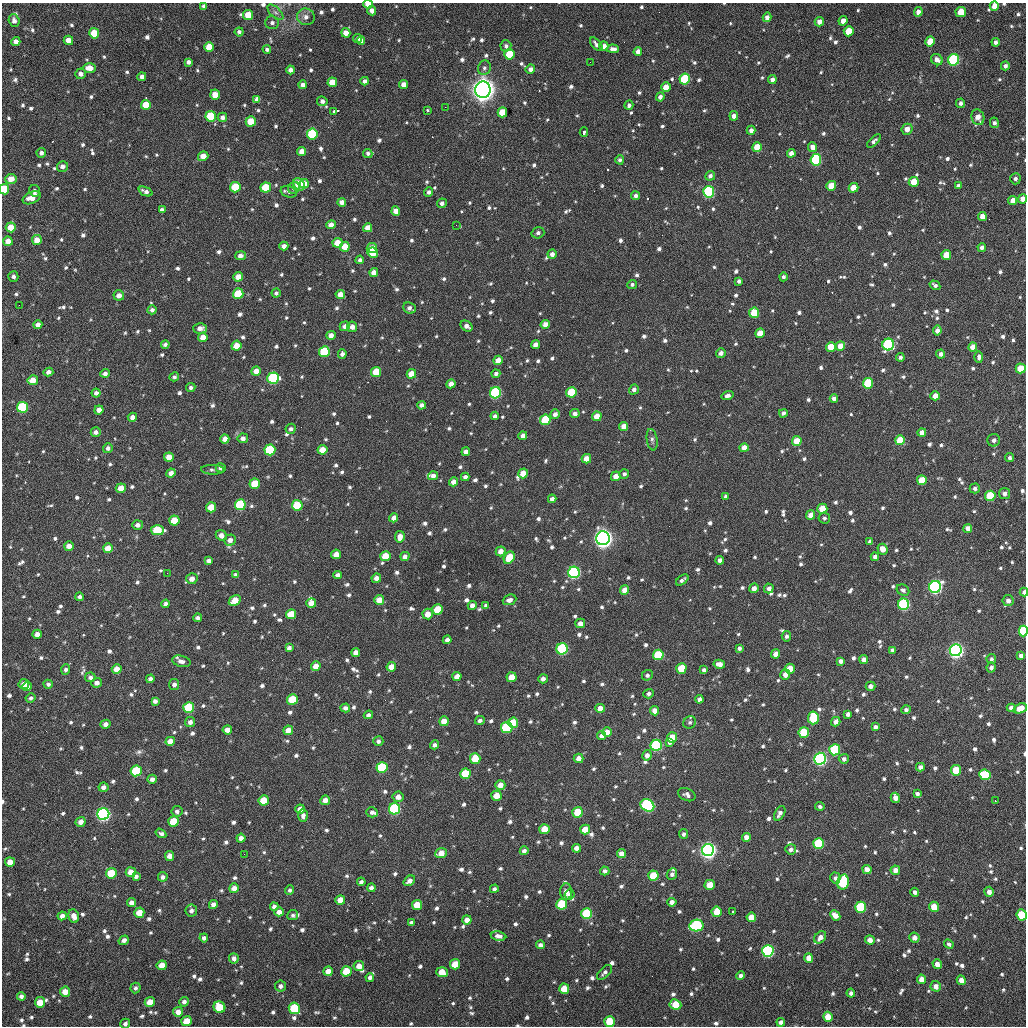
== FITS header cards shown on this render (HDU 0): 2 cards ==
NAXIS1  =                 1024 / length of data axis 1
NAXIS2  =                 1024 / length of data axis 2

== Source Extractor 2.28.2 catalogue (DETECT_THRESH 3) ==
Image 1024 x 1024 px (HDU 0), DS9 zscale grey, 1 PNG px = 1 image px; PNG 1028 x 1028 px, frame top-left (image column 1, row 1024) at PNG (2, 3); each listed source drawn as its Kron ellipse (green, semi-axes under 4 px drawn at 4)
Background 394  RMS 17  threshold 51.6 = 3 sigma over >= 5 px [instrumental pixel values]
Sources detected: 1139; of the 1139, the 500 brightest by FLUX_AUTO listed and drawn (639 fainter detections omitted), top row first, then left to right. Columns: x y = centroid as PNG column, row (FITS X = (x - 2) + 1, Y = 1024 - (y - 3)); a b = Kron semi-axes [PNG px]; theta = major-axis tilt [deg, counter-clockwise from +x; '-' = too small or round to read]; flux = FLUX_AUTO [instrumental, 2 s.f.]
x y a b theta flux
368 4 5 4 - 1.8e+04
204 6 4 3 - 3.7e+03
994 6 5 4 - 9.6e+03
372 11 5 4 - 6.3e+03
275 12 10 5 -44 4.3e+03
918 12 5 4 - 6.3e+03
961 12 5 5 - 2.2e+04
248 15 5 5 - 2.7e+04
306 17 9 8 - 6.5e+03
767 17 5 4 - 5.7e+03
14 20 6 5 - 5.3e+03
843 21 5 4 - 9.0e+03
819 22 5 4 - 7.2e+03
272 23 7 6 - 3.9e+03
849 31 5 5 - 2.5e+04
239 32 4 4 - 3.3e+03
94 33 5 5 - 2.6e+04
346 33 4 4 - 1.1e+04
357 38 4 4 - 3.5e+03
68 40 5 4 - 9.7e+03
361 41 4 4 - 6.8e+03
930 41 5 5 - 2.1e+04
16 42 4 4 - 6.5e+03
996 42 4 4 - 4.0e+03
596 44 8 4 -49 4.8e+03
506 46 6 5 - 3.4e+03
604 46 5 4 - 6.4e+03
209 47 5 5 - 2.1e+04
267 49 4 4 - 3.2e+03
613 49 6 4 -2 5.1e+03
638 52 4 4 - 8.5e+03
509 54 5 5 - 4.0e+04
937 60 6 5 - 6.1e+03
954 60 6 5 - 1.4e+05
188 62 4 4 - 4.3e+03
590 62 2 2 - 3.3e+03
1005 66 4 4 - 4.7e+03
89 68 6 5 - 1.4e+04
484 68 7 6 - 3.3e+03
530 69 5 4 - 5.7e+03
291 70 4 4 - 7.0e+03
81 74 5 5 - 5.3e+03
142 77 4 4 - 6.0e+03
685 79 5 5 - 8.4e+04
772 80 4 4 - 5.2e+03
365 81 4 4 - 4.9e+03
332 82 5 4 - 2.1e+04
404 84 4 4 - 9.5e+03
302 85 4 4 - 5.2e+03
666 87 5 4 - 1.7e+04
483 90 8 7 - 1.4e+06
215 95 5 5 - 1.4e+04
660 97 4 4 - 5.0e+03
257 99 4 4 - 5.3e+03
322 101 5 5 - 5.0e+03
961 103 5 4 - 3.7e+03
146 105 5 5 - 2.5e+04
629 105 4 4 - 3.8e+03
445 107 2 2 - 1.0e+04
334 111 3 3 - 4.4e+03
428 111 3 3 - 3.4e+03
502 112 5 5 - 3.4e+04
211 116 5 5 - 5.7e+04
734 116 5 4 - 7.2e+03
222 117 5 4 - 4.9e+03
978 117 8 6 -71 9.7e+03
251 121 5 5 - 3.0e+04
994 123 5 4 - 3.6e+03
907 129 5 5 - 1.0e+04
751 130 4 4 - 6.1e+03
584 132 4 3 - 7.9e+03
312 134 5 5 - 8.3e+04
874 141 8 4 43 3.7e+03
757 147 5 4 - 3.0e+04
813 147 5 4 - 8.4e+03
302 151 4 4 - 1.1e+04
41 153 5 4 - 4.1e+03
368 153 5 4 - 3.2e+03
791 153 4 4 - 6.5e+03
203 156 5 4 - 1.3e+04
620 160 4 4 - 3.3e+03
816 160 6 5 - 1.1e+05
62 166 5 5 - 5.6e+03
710 176 5 4 - 4.0e+03
11 179 5 5 - 1.1e+04
1015 179 5 5 - 3.2e+03
914 182 5 5 - 2.3e+04
299 184 7 5 -48 2.3e+04
304 184 5 4 - 1.3e+04
831 186 5 5 - 2.5e+04
958 186 4 4 - 4.1e+03
235 187 5 5 - 3.9e+04
266 188 5 5 - 4.1e+04
294 188 6 5 - 6.2e+03
853 188 5 4 - 2.1e+04
4 189 5 5 - 4.7e+04
35 191 6 5 - 3.9e+03
145 191 7 4 -23 4.8e+03
289 192 8 5 -18 3.2e+03
429 192 5 4 - 4.1e+03
709 192 6 5 - 1.5e+05
636 196 4 4 - 4.1e+03
32 198 9 5 26 1.2e+04
1023 199 4 4 - 1.0e+04
1012 200 4 4 - 9.3e+03
342 202 4 4 - 7.0e+03
442 203 5 5 - 4.4e+03
162 210 4 4 - 5.3e+03
396 211 4 4 - 1.0e+04
982 216 4 4 - 9.9e+03
331 225 4 4 - 9.7e+03
456 225 2 2 - 3.5e+03
11 227 5 5 - 2.0e+04
368 228 5 4 - 1.2e+04
538 233 6 5 - 4.1e+03
37 240 5 5 - 1.2e+04
8 241 5 4 - 9.9e+03
337 243 5 5 - 2.2e+04
284 246 4 4 - 5.8e+03
345 247 5 5 - 2.0e+04
982 247 4 4 - 5.0e+03
372 248 5 5 - 1.1e+04
373 253 5 5 - 3.0e+04
552 254 4 4 - 6.2e+03
946 255 5 5 - 2.1e+04
240 256 5 4 - 8.0e+03
360 260 4 4 - 3.3e+03
374 272 4 4 - 8.8e+03
13 276 5 5 - 3.7e+03
238 277 5 4 - 1.4e+04
783 277 4 4 - 3.1e+03
739 281 4 3 - 3.8e+03
632 284 5 4 - 3.1e+03
935 285 6 4 -32 3.6e+03
276 293 4 4 - 3.4e+03
238 294 5 5 - 3.7e+04
340 294 4 4 - 1.3e+04
119 295 5 5 - 7.9e+03
19 305 2 2 - 6.6e+03
409 308 6 5 - 4.4e+03
152 310 4 4 - 4.3e+03
754 313 5 5 - 3.7e+04
545 324 4 4 - 9.3e+03
38 325 4 4 - 7.0e+03
345 326 5 5 - 5.7e+03
467 326 6 5 - 5.8e+03
352 327 5 5 - 7.0e+03
200 328 7 5 0 7.1e+03
937 331 5 4 - 6.6e+03
760 333 5 4 - 1.9e+04
331 335 4 4 - 7.9e+03
203 337 4 4 - 1.0e+04
165 344 4 4 - 3.9e+03
535 345 4 4 - 6.7e+03
888 345 6 6 - 1.6e+05
236 346 5 4 - 1.5e+04
840 346 5 4 - 1.6e+04
831 347 5 5 - 2.5e+04
973 347 4 4 - 1.2e+04
324 352 5 5 - 6.2e+04
721 353 5 4 - 5.7e+03
342 354 5 4 - 4.8e+03
941 354 4 4 - 5.6e+03
900 357 4 4 - 3.6e+03
979 357 6 4 -89 4.0e+03
498 360 5 4 - 1.3e+04
1021 368 5 5 - 2.5e+04
256 371 5 4 - 1.0e+04
48 372 5 4 - 5.8e+03
376 372 5 5 - 2.7e+04
105 373 5 4 - 4.7e+03
411 374 5 4 - 1.5e+04
496 374 4 4 - 4.1e+03
174 377 5 4 - 3.1e+03
273 378 6 5 - 1.4e+05
33 380 5 5 - 1.4e+04
868 383 5 5 - 6.3e+04
451 384 4 4 - 8.8e+03
191 388 5 4 - 3.4e+03
634 390 5 4 - 4.6e+03
571 392 5 5 - 5.0e+04
96 393 4 4 - 4.5e+03
495 393 6 5 - 1.4e+05
728 395 6 4 18 4.8e+03
935 396 5 4 - 1.2e+04
834 398 4 4 - 5.0e+03
421 405 4 4 - 4.7e+03
23 407 5 5 - 9.9e+04
99 410 4 4 - 7.3e+03
783 413 4 4 - 3.8e+03
555 414 5 4 - 5.7e+03
575 414 5 4 - 5.4e+03
495 416 4 3 - 3.6e+03
597 416 5 4 - 1.5e+04
132 417 4 4 - 5.6e+03
545 420 5 5 - 5.9e+04
624 426 4 4 - 8.5e+03
291 429 5 5 - 3.4e+03
96 432 5 5 - 5.3e+03
922 432 4 4 - 8.0e+03
523 436 4 4 - 6.9e+03
243 438 5 5 - 5.7e+03
225 439 4 4 - 9.8e+03
652 440 11 5 -81 3.3e+03
900 440 5 5 - 2.9e+04
994 440 6 6 - 4.9e+03
797 441 5 5 - 2.4e+04
108 448 5 5 - 4.5e+03
744 448 5 4 - 1.1e+04
270 450 5 5 - 7.5e+04
322 450 5 5 - 1.8e+04
466 452 4 4 - 6.7e+03
169 457 5 4 - 1.4e+04
1009 458 4 4 - 3.3e+03
586 459 5 4 - 1.3e+04
221 468 5 4 - 4.5e+03
213 470 11 5 -2 4.2e+03
171 473 4 4 - 7.7e+03
523 473 5 5 - 1.7e+04
624 474 5 4 - 3.4e+03
433 476 5 4 - 5.9e+03
616 476 5 4 - 9.2e+03
465 477 4 4 - 4.5e+03
922 480 5 5 - 2.7e+04
454 482 4 4 - 7.9e+03
255 484 5 5 - 3.2e+04
121 488 5 4 - 1.4e+04
975 488 5 5 - 3.7e+03
1004 493 5 5 - 5.9e+03
726 496 4 4 - 3.3e+03
990 496 5 5 - 5.2e+04
552 499 4 4 - 5.1e+03
240 505 5 5 - 9.6e+04
297 505 5 5 - 4.3e+04
211 507 5 5 - 2.6e+04
822 509 5 5 - 2.9e+04
811 515 5 4 - 1.1e+04
394 518 4 4 - 6.5e+03
824 518 6 5 - 3.1e+03
174 521 5 5 - 2.6e+04
138 525 5 5 - 5.3e+03
968 528 4 4 - 9.9e+03
157 530 7 5 0 4.9e+04
221 535 6 5 - 7.2e+03
400 537 6 4 83 1.0e+04
603 538 7 6 - 8.7e+05
230 540 6 5 - 7.0e+03
870 542 4 4 - 4.3e+03
69 546 5 4 - 8.9e+03
108 548 5 4 - 1.5e+04
882 549 5 5 - 1.2e+04
501 551 5 5 - 8.3e+03
336 554 5 4 - 1.2e+04
385 556 5 5 - 2.8e+04
405 556 5 4 - 5.3e+03
875 557 4 4 - 4.9e+03
509 558 7 5 59 2.8e+04
720 560 4 4 - 5.1e+03
209 561 4 4 - 5.0e+03
574 572 6 5 - 2.0e+05
167 573 2 2 - 3.7e+03
236 575 4 4 - 3.1e+03
338 575 4 4 - 5.7e+03
376 578 5 4 - 6.1e+03
192 579 5 5 - 9.1e+03
682 580 7 3 38 3.5e+03
935 587 6 6 - 3.4e+05
754 588 5 4 - 7.3e+03
769 588 5 5 - 5.0e+03
625 590 5 4 - 1.1e+04
903 590 7 5 -32 4.0e+03
1024 592 4 3 - 5.2e+03
80 597 4 4 - 3.6e+03
235 600 6 5 - 2.0e+04
379 600 5 5 - 1.6e+04
509 600 7 5 22 5.2e+03
1008 601 5 5 - 5.8e+03
311 603 5 5 - 1.4e+04
166 604 4 4 - 4.8e+03
904 604 5 5 - 1.8e+05
472 605 4 4 - 6.0e+03
486 605 4 3 - 3.2e+03
437 610 5 5 - 3.4e+04
291 614 5 5 - 2.9e+04
428 614 5 5 - 1.4e+04
198 618 4 4 - 4.4e+03
580 623 5 4 - 6.9e+03
1023 631 5 4 - 7.3e+04
37 634 5 4 - 8.6e+03
786 636 5 5 - 3.8e+03
447 640 4 4 - 4.8e+03
289 648 4 4 - 4.9e+03
739 648 4 4 - 4.0e+03
562 649 6 5 - 1.4e+05
892 650 4 4 - 3.2e+03
956 650 6 6 - 5.3e+05
356 653 4 4 - 8.6e+03
776 654 4 4 - 7.8e+03
658 655 5 5 - 5.7e+04
1021 656 4 4 - 4.9e+03
991 659 5 5 - 3.3e+03
864 660 4 4 - 6.3e+03
181 661 9 5 -13 6.5e+03
841 661 4 4 - 5.1e+03
719 664 6 4 -9 7.6e+03
316 666 5 4 - 1.2e+04
391 667 5 4 - 1.5e+04
991 667 5 4 - 4.4e+03
681 668 5 5 - 3.6e+04
66 669 5 4 - 3.7e+03
117 669 5 4 - 1.4e+04
790 669 5 5 - 2.4e+04
704 670 4 4 - 3.6e+03
785 674 5 5 - 7.7e+03
647 675 5 5 - 3.3e+03
457 676 5 4 - 9.7e+03
90 677 5 5 - 4.4e+03
512 677 5 5 - 2.0e+04
150 679 4 4 - 4.1e+03
543 679 5 4 - 5.2e+03
97 683 5 5 - 5.5e+03
24 684 5 5 - 8.0e+03
48 684 4 4 - 3.5e+03
174 684 5 5 - 4.9e+03
27 686 5 4 - 5.9e+03
870 686 5 4 - 5.6e+03
649 694 5 4 - 3.5e+03
31 698 5 4 - 3.2e+03
292 699 5 5 - 4.1e+04
699 699 4 4 - 4.2e+03
155 701 4 4 - 4.4e+03
189 707 5 5 - 7.6e+04
345 708 4 4 - 4.7e+03
600 708 5 4 - 1.1e+04
1011 708 4 4 - 7.0e+03
1020 708 7 4 22 1.5e+04
906 710 4 4 - 3.3e+03
655 711 4 4 - 9.2e+03
848 714 4 4 - 4.4e+03
368 715 4 4 - 3.6e+03
813 718 6 5 - 5.4e+04
480 720 5 4 - 4.1e+03
444 721 5 5 - 1.6e+04
190 722 5 5 - 5.7e+03
690 722 7 6 - 3.2e+03
836 722 5 4 - 7.1e+03
513 723 5 5 - 3.1e+04
106 724 5 4 - 6.3e+03
507 727 6 5 - 1.1e+05
875 727 4 4 - 3.8e+03
227 730 5 4 - 9.3e+03
288 730 5 4 - 1.2e+04
607 732 5 4 - 1.1e+04
804 732 5 5 - 5.0e+04
602 736 4 4 - 6.1e+03
672 737 5 5 - 2.3e+04
170 741 5 4 - 1.0e+04
378 741 5 5 - 4.0e+03
670 742 4 4 - 3.6e+03
434 745 4 4 - 4.0e+03
656 745 5 5 - 1.4e+05
835 750 5 5 - 9.8e+04
647 755 5 5 - 5.6e+03
579 758 5 4 - 7.8e+03
475 759 5 5 - 2.9e+04
820 759 6 6 - 3.3e+05
844 759 5 5 - 3.9e+03
382 767 5 5 - 8.3e+04
920 767 4 4 - 5.7e+03
956 770 5 5 - 3.7e+04
136 771 5 5 - 7.6e+04
465 774 5 5 - 4.9e+04
985 775 6 5 - 6.0e+04
152 779 4 4 - 5.0e+03
500 785 5 5 - 1.1e+04
103 787 5 4 - 5.5e+03
917 794 4 4 - 3.4e+03
687 795 9 6 -25 4.4e+03
496 796 5 5 - 1.7e+04
398 797 5 5 - 8.0e+03
895 798 5 4 - 7.8e+03
264 800 5 5 - 2.8e+04
325 800 5 4 - 8.8e+03
995 801 3 2 - 2.0e+04
647 805 7 6 - 2.2e+05
820 806 4 4 - 3.2e+03
300 809 5 4 - 8.4e+03
394 809 6 5 - 1.5e+05
177 811 5 5 - 3.7e+03
372 812 5 5 - 3.6e+03
578 812 5 5 - 4.3e+04
780 813 8 5 60 5.4e+03
103 814 6 6 - 3.6e+05
303 815 6 4 -87 4.6e+03
81 822 5 4 - 7.9e+03
173 822 5 5 - 3.0e+04
545 829 5 5 - 2.5e+04
585 829 5 5 - 2.0e+04
161 833 6 4 -34 4.1e+03
684 834 5 4 - 3.3e+03
746 837 4 4 - 7.6e+03
241 838 4 4 - 6.7e+03
818 844 5 5 - 7.5e+04
577 848 4 4 - 7.3e+03
791 849 5 5 - 4.5e+03
708 850 6 6 - 5.8e+05
524 851 4 4 - 4.7e+03
441 853 6 4 20 1.5e+04
621 853 4 4 - 8.4e+03
244 854 2 2 - 4.6e+03
170 856 5 4 - 7.5e+03
10 862 5 4 - 1.2e+04
867 869 5 4 - 7.9e+03
895 870 5 4 - 7.6e+03
605 871 4 4 - 4.1e+03
131 872 5 5 - 1.4e+04
111 873 5 5 - 4.1e+04
672 874 6 5 - 4.0e+03
136 876 4 4 - 6.0e+03
653 876 5 5 - 3.8e+04
163 877 5 4 - 4.6e+03
835 878 5 5 - 3.7e+03
409 881 6 4 39 6.3e+03
361 882 4 4 - 3.6e+03
843 882 8 5 76 8.0e+04
710 885 5 5 - 2.0e+04
234 888 5 4 - 9.7e+03
371 888 4 4 - 4.1e+03
494 889 4 4 - 3.3e+03
290 890 5 4 - 3.1e+03
566 892 8 6 -87 8.9e+03
915 892 4 4 - 3.8e+03
989 892 5 5 - 7.1e+03
569 895 5 5 - 3.5e+03
340 900 5 5 - 1.4e+04
672 902 4 4 - 5.8e+03
131 903 4 4 - 6.0e+03
213 904 4 4 - 6.1e+03
562 904 5 5 - 6.5e+04
417 905 5 5 - 2.6e+04
274 907 4 4 - 4.8e+03
860 907 5 5 - 7.9e+04
934 907 5 5 - 1.8e+04
191 911 6 5 - 4.5e+03
733 911 3 3 - 4.1e+03
279 912 5 4 - 7.5e+03
717 912 5 5 - 2.1e+04
139 913 5 5 - 1.7e+04
587 914 5 5 - 8.7e+04
293 915 5 5 - 3.2e+03
835 915 6 4 -44 9.8e+03
1022 915 5 5 - 5.5e+04
62 916 4 4 - 6.4e+03
74 916 7 5 -74 9.1e+03
751 917 5 5 - 1.7e+04
467 920 4 4 - 9.2e+03
411 923 4 4 - 3.9e+03
696 925 7 6 - 1.5e+05
498 936 8 4 -8 5.6e+03
820 937 7 5 49 7.4e+03
204 938 4 4 - 4.4e+03
914 938 5 5 - 6.9e+03
124 940 5 4 - 4.7e+03
870 940 5 4 - 7.6e+03
949 944 5 4 - 3.7e+03
540 945 4 4 - 4.1e+03
768 951 6 5 - 2.1e+05
234 958 5 5 - 5.5e+03
809 958 5 4 - 1.0e+04
455 964 5 5 - 2.4e+04
937 964 5 4 - 9.5e+03
162 965 5 5 - 1.6e+04
359 966 5 5 - 1.1e+04
328 971 5 4 - 1.0e+04
346 971 5 5 - 3.1e+04
442 972 6 5 - 2.1e+04
604 972 9 5 44 3.4e+03
741 975 4 4 - 3.5e+03
370 977 4 4 - 3.6e+03
921 979 5 4 - 1.1e+04
961 980 5 4 - 7.8e+03
280 986 5 5 - 4.5e+03
936 986 5 5 - 7.3e+03
135 988 5 5 - 3.6e+03
564 989 5 5 - 2.3e+04
65 992 5 5 - 1.2e+04
851 993 4 4 - 4.2e+03
21 996 4 4 - 4.2e+03
40 1002 5 5 - 1.9e+04
150 1002 5 5 - 1.8e+04
184 1002 5 4 - 4.6e+03
675 1004 6 5 - 2.7e+04
219 1007 6 5 - 3.7e+04
294 1008 6 5 - 6.2e+04
178 1012 5 4 - 9.8e+03
828 1017 5 5 - 1.9e+04
187 1021 5 5 - 2.0e+04
610 1021 5 5 - 3.6e+04
781 1022 4 4 - 5.0e+03
125 1024 5 4 - 3.7e+03
At the frame edge (FLAGS 8, measured only in part): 8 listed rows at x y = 368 4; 994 6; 4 189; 1023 199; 1024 592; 1023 631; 1022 915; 125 1024
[639 fainter detections neither listed nor drawn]